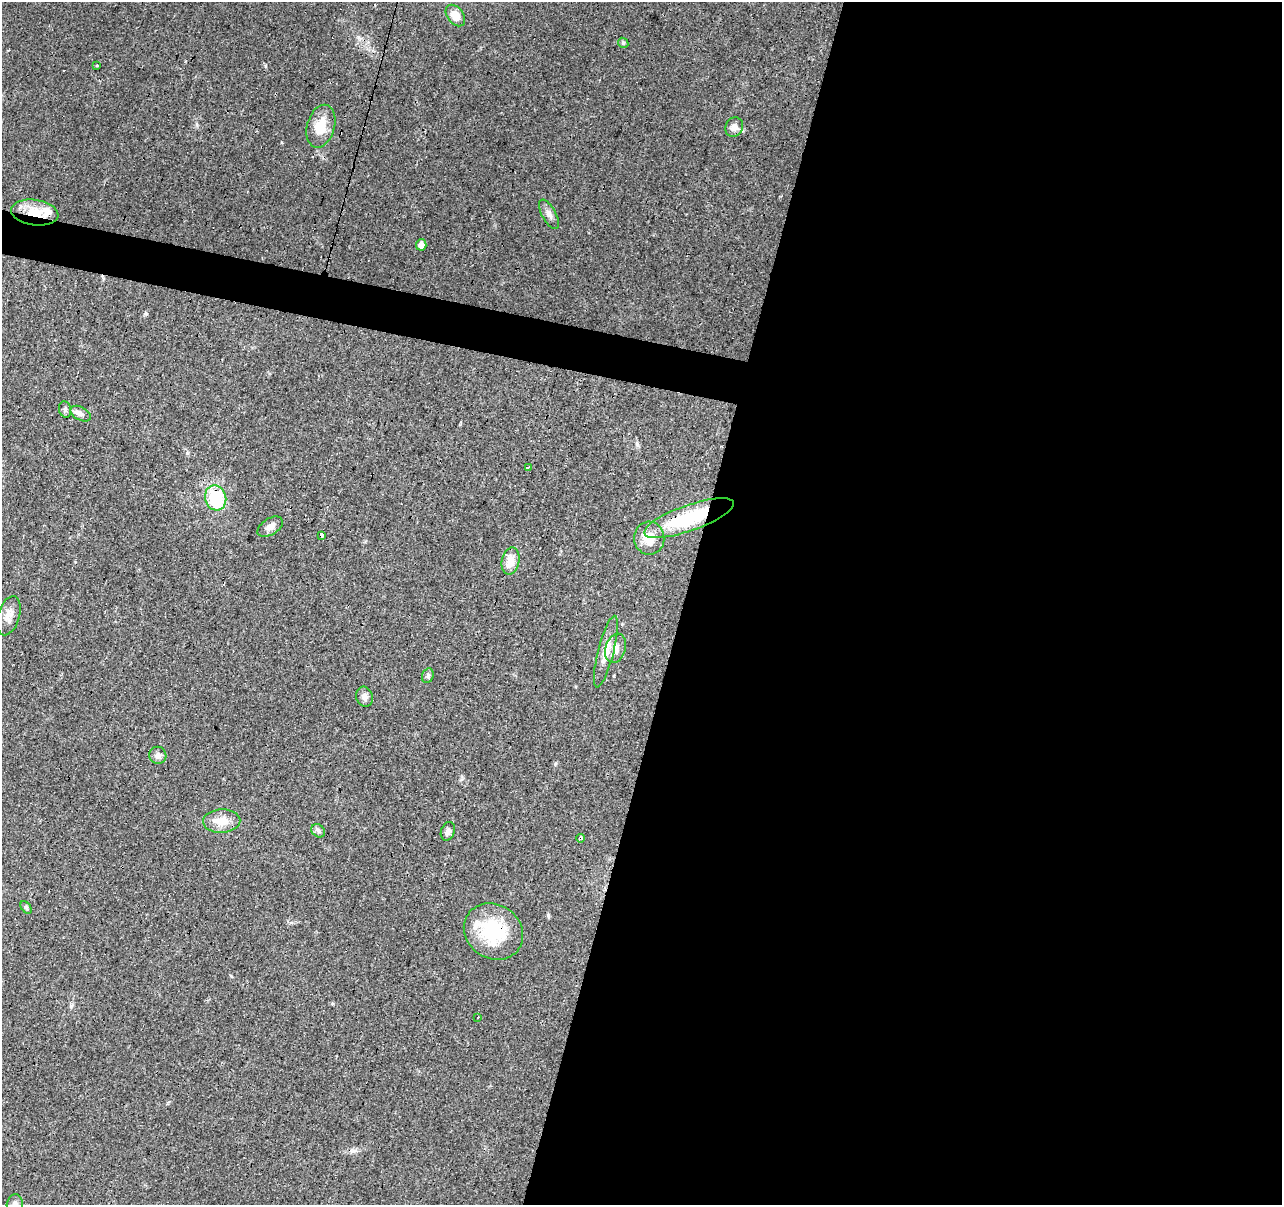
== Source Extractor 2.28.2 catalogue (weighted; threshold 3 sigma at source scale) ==
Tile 12 of 4 x 4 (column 4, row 3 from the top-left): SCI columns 3840-5119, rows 1419-2621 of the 5122 x 5305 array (HDU 1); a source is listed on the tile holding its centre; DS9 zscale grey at full resolution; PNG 1284 x 1207 px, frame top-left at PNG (2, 2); each listed source drawn as its Kron ellipse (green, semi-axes under 4 px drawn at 4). Shown black and unused: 49% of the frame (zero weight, under 3 of 4 exposures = <1% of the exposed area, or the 3 px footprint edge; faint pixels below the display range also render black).
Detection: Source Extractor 2.28.2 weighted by HDU 2 'WHT'; one run over the whole footprint, this tile lists its part. Background 0.0456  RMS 0.0046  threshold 0.0206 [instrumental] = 3 sigma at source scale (4.5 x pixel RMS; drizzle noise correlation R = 1.50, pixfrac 1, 0.0396/0.0396 arcsec/px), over >= 5 px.
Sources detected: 34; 1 cosmic-ray / hot-pixel residue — neither listed nor drawn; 2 inside a brighter listed object's ellipse — not listed separately; the other 31 listed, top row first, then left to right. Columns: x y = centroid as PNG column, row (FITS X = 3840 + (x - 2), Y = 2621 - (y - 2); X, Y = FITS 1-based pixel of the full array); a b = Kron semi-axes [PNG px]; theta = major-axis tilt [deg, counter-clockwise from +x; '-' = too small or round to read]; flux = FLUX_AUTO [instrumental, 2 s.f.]
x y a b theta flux
455 16 12 8 -53 4.5
623 43 5 4 - 0.64
97 66 3 2 - 0.71
321 126 22 13 74 9.5
734 127 10 8 63 3.2
35 213 24 13 -8 10
549 214 16 7 -61 2.4
421 245 5 5 - 3.2
65 409 8 6 -76 1
81 414 11 6 -29 1.9
528 467 3 2 - 0.9
216 498 12 10 -74 23
689 518 47 13 20 34
270 527 14 8 32 2.7
321 535 3 3 - 8.1
649 538 16 15 - 7.3
510 561 14 9 79 5.7
9 616 20 11 73 4.2
615 648 15 10 73 3.7
606 651 37 8 76 7.3
428 676 7 5 70 0.99
364 697 10 8 -73 2.4
158 755 9 8 - 1.8
222 821 18 12 2 6.8
318 831 7 6 - 1.2
448 831 9 6 69 1.7
580 838 4 3 - 6.7
26 907 7 4 -53 0.7
493 932 31 27 -34 28
478 1017 3 3 - 5.2
15 1204 10 8 78 2.2
Overlapping masked pixels (flux is a lower limit): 6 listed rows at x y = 321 126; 35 213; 689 518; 321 535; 580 838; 493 932
Isophote crosses this tile's border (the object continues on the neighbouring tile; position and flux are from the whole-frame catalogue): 1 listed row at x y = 15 1204
Unlisted compact peaks at least as high as the median listed source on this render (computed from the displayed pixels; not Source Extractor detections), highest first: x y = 548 915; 146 314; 231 976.